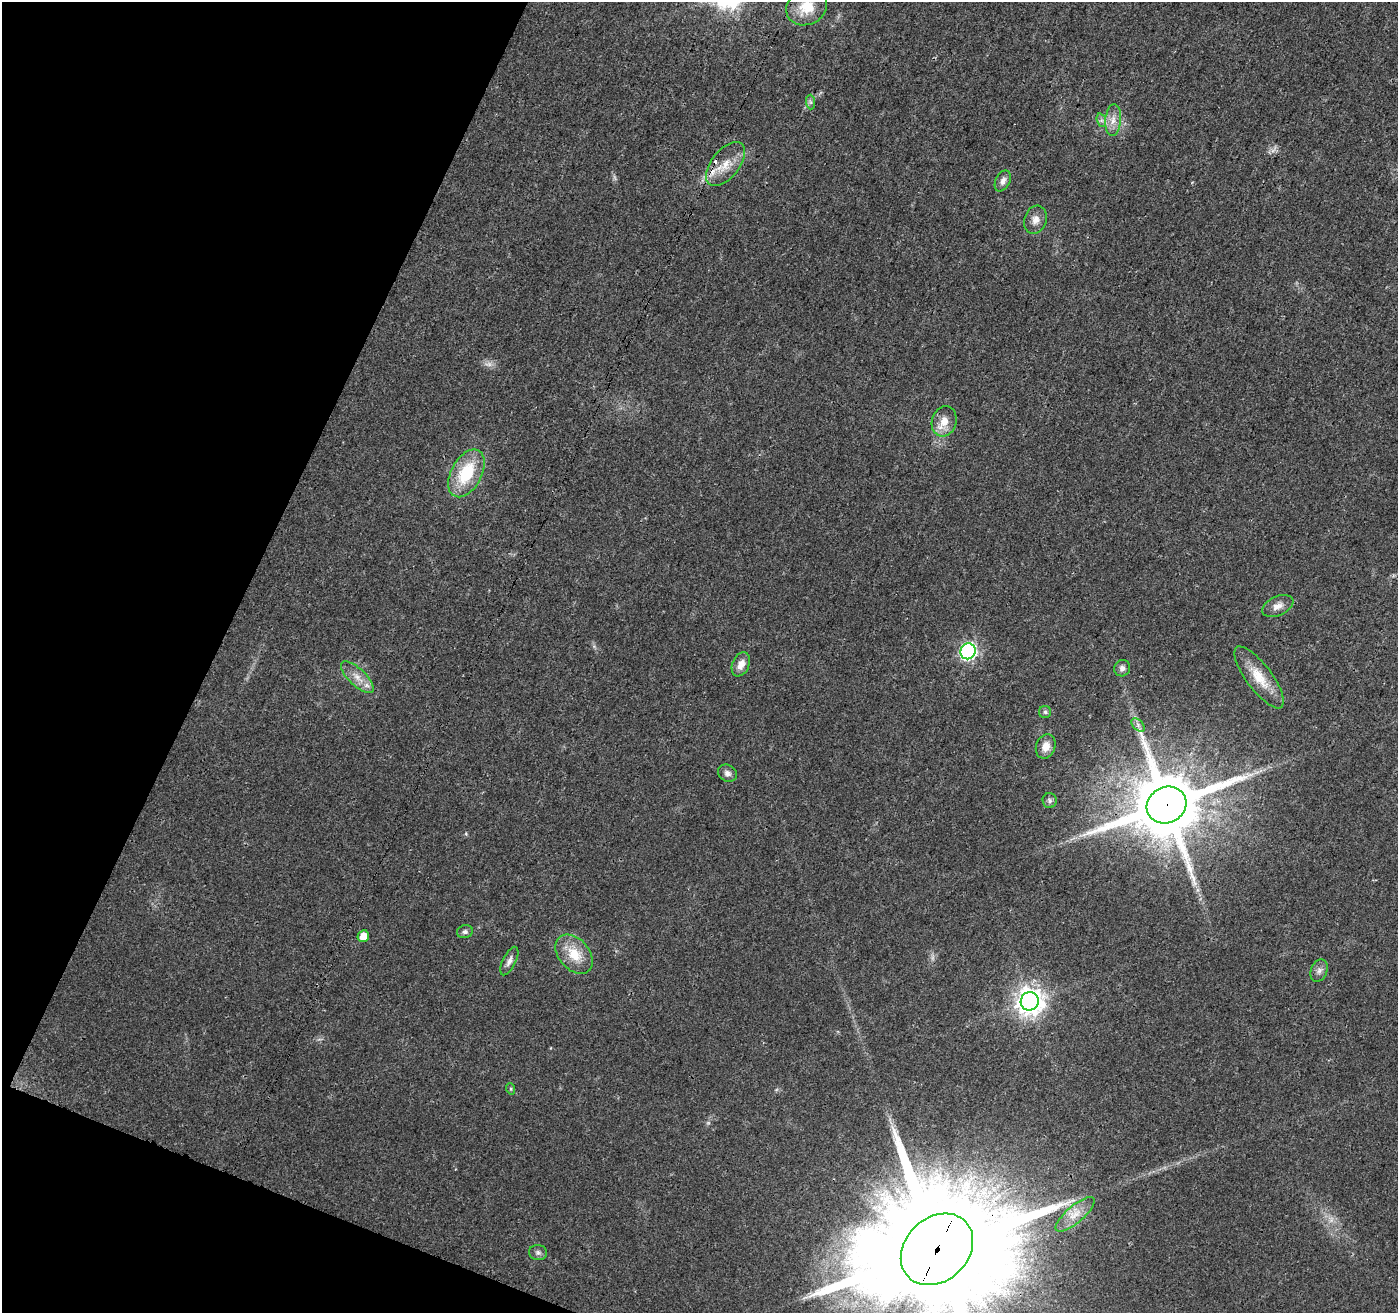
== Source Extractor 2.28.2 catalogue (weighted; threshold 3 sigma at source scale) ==
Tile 9 of 4 x 4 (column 1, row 3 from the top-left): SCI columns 4-1399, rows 1524-2834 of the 5603 x 5731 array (HDU 1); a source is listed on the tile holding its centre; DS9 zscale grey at full resolution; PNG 1400 x 1315 px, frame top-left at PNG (2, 2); each listed source drawn as its Kron ellipse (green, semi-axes under 4 px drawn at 4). Shown black and unused: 19% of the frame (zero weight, under 3 of 4 exposures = <1% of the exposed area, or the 3 px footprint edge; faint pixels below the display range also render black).
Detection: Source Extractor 2.28.2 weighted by HDU 2 'WHT'; one run over the whole footprint, this tile lists its part. Background 0.0184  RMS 0.0034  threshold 0.0153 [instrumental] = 3 sigma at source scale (4.5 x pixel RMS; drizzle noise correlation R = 1.50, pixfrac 1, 0.0396/0.0396 arcsec/px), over >= 5 px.
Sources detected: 36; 3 too faint to see at this stretch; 1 cosmic-ray / hot-pixel residue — neither listed nor drawn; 1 inside a brighter listed object's ellipse — not listed separately; the other 31 listed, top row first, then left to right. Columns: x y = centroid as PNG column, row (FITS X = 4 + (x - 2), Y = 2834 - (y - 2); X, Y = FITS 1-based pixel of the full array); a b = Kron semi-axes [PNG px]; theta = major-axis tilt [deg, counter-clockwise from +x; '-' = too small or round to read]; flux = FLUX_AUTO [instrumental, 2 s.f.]
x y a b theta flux
807 7 21 17 26 8.4
811 102 7 4 -89 0.74
1101 120 7 4 -71 0.86
1113 120 16 8 85 3
726 164 26 14 51 6.7
1003 181 11 7 63 1.7
1035 220 14 11 71 2.7
944 421 15 12 73 4.5
466 473 26 15 62 18
1278 606 17 9 25 2.6
968 651 8 7 - 82
741 664 12 8 66 3
1122 668 8 8 - 1.5
357 677 21 8 -43 4
1259 677 37 12 -53 8.7
1045 712 6 6 - 0.72
1138 725 8 5 -47 1
1046 746 12 9 71 3.1
727 773 10 8 -30 1.6
1050 801 7 7 - 0.96
1166 805 20 18 27 3400
465 932 8 6 13 0.99
363 936 6 5 - 4.2
574 954 22 15 -49 8.1
509 961 15 6 64 1.8
1319 971 11 8 67 1.7
1030 1001 9 9 - 390
511 1089 6 3 -72 0.42
1075 1214 24 8 40 4.6
937 1249 40 31 44 18000
538 1252 9 7 -2 1
Overlapping masked pixels (flux is a lower limit): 2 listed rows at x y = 1166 805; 937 1249
Isophote crosses this tile's border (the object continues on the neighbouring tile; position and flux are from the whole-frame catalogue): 2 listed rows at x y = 807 7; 937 1249